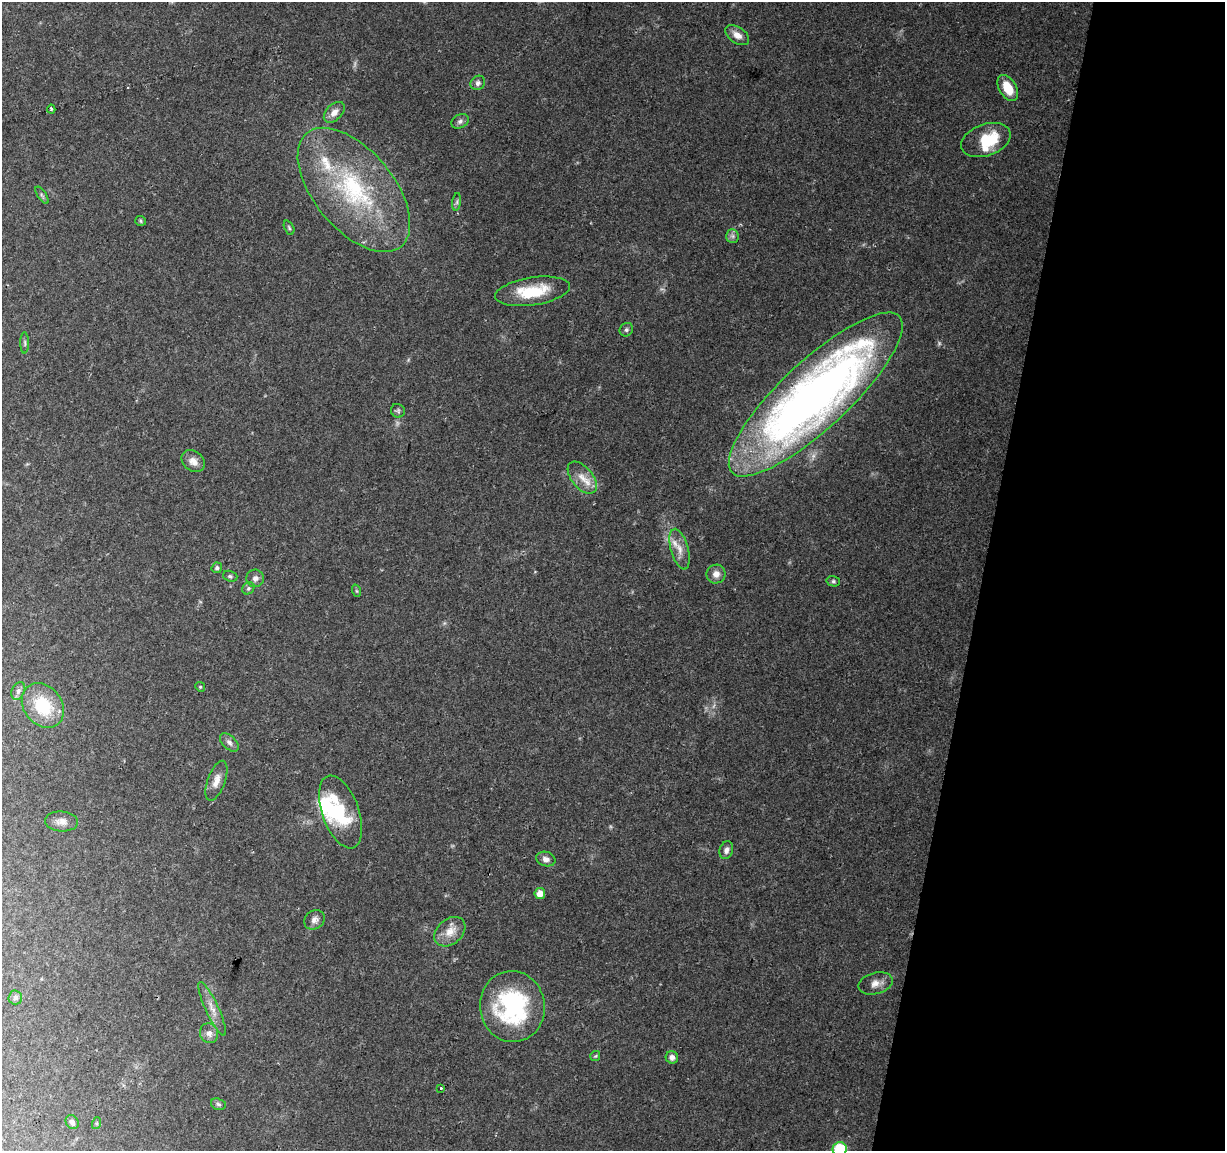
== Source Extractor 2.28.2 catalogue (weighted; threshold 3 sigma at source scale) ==
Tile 8 of 4 x 4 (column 4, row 2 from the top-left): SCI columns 3669-4891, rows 2527-3675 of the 4899 x 5108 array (HDU 1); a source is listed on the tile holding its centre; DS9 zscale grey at full resolution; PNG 1227 x 1153 px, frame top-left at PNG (2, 2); each listed source drawn as its Kron ellipse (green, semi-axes under 4 px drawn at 4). Shown black and unused: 20% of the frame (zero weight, under 2 of 3 exposures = <1% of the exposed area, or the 3 px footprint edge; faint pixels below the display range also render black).
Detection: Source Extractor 2.28.2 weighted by HDU 2 'WHT'; one run over the whole footprint, this tile lists its part. Background 0.0968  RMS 0.0061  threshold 0.0276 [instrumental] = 3 sigma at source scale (4.5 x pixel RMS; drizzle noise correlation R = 1.50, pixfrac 1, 0.0396/0.0396 arcsec/px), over >= 5 px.
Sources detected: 60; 2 too faint to see at this stretch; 2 inside a brighter object's white glare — neither listed nor drawn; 4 inside a brighter listed object's ellipse — not listed separately; the other 52 listed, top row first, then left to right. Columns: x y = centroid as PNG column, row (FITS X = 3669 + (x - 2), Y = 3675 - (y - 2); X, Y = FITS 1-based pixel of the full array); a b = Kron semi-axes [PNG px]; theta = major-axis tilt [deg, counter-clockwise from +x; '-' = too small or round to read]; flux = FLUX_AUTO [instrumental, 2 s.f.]
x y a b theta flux
737 35 13 8 -35 5
478 83 8 6 45 2.1
1008 88 14 8 -60 12
51 109 4 3 - 1.1
334 112 12 7 44 4.3
460 121 9 6 29 2
986 140 26 16 19 23
354 190 74 39 -50 95
42 195 10 4 -56 1.2
457 202 9 4 82 1.3
141 221 5 5 - 0.89
289 228 7 4 -64 1
732 236 7 6 - 1.8
532 291 37 14 9 24
626 330 7 6 - 1.4
25 343 11 4 -90 1.2
816 395 114 34 43 510
398 411 7 6 - 1.3
193 461 13 9 -37 4.9
582 478 19 10 -50 8
680 549 21 8 -74 6.4
217 568 5 5 - 1.6
716 574 9 9 - 4.4
230 576 7 5 -19 1.2
255 578 9 8 - 2.7
833 581 7 5 -14 1.1
248 588 6 5 - 1.2
357 591 6 4 -70 0.83
200 687 5 4 - 0.77
18 691 9 6 63 2.1
43 706 24 19 -53 28
229 742 11 6 -44 2.4
216 781 21 8 70 5.7
340 812 38 18 -70 30
62 821 16 10 -5 4.7
726 850 9 6 73 2.5
546 859 10 7 -16 3
540 893 5 5 - 5.4
315 920 11 9 37 3.3
450 932 17 12 40 7.8
876 983 18 10 15 5.1
15 997 7 7 - 1.5
512 1006 36 32 -82 72
212 1009 29 6 -65 6.3
209 1033 10 9 - 3.7
595 1056 5 5 - 0.76
672 1057 6 6 - 2.5
441 1088 3 3 - 1.3
218 1104 8 5 -18 1.3
72 1122 7 6 - 2
97 1123 6 4 72 0.71
840 1149 7 7 - 35
Isophote crosses this tile's border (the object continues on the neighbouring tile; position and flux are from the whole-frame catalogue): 1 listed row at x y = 840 1149